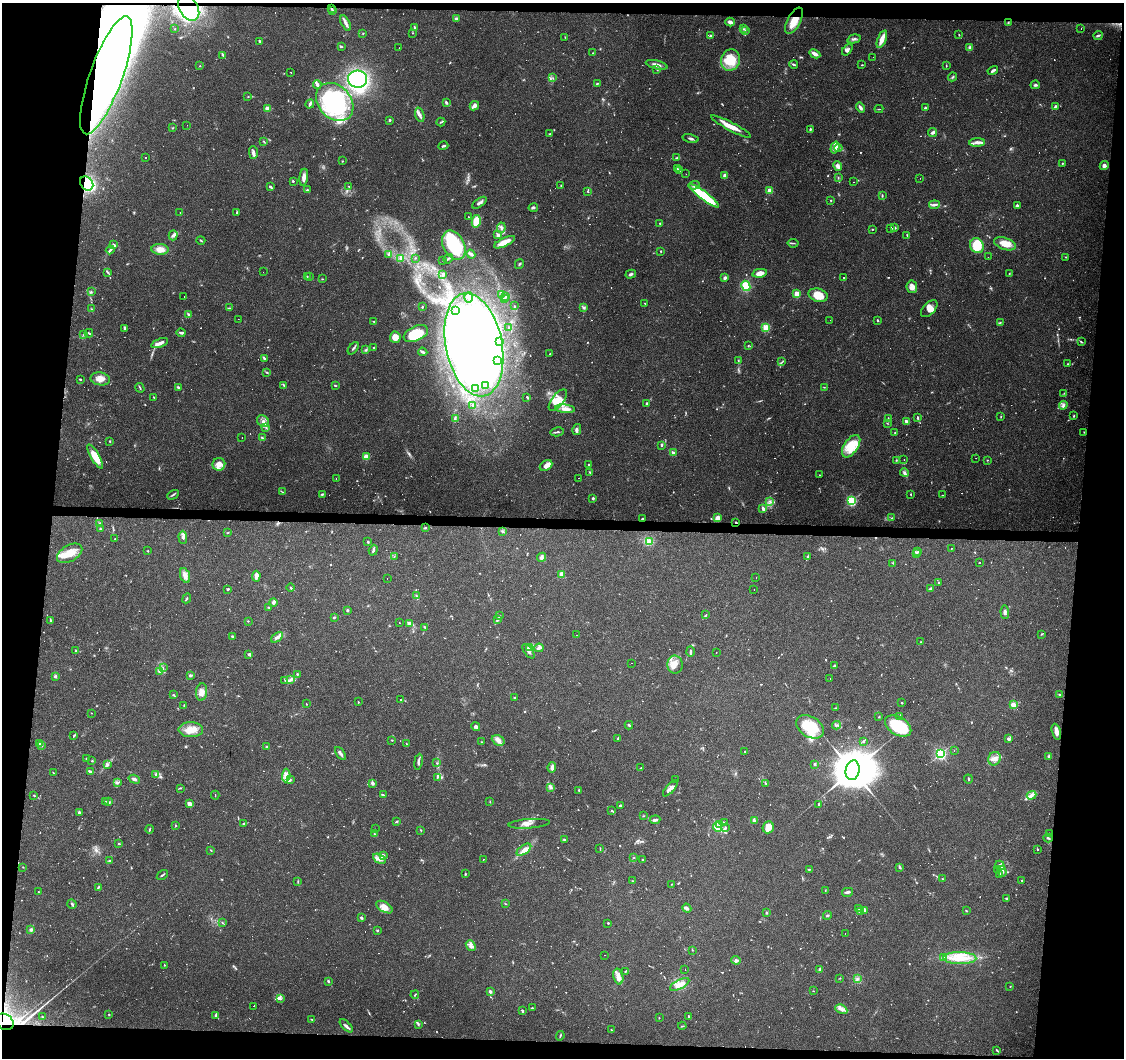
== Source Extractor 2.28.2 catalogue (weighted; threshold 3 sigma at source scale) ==
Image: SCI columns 1-4487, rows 226-4449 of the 4493 x 4730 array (HDU 1 of 3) = the unmasked area's bounding box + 8 px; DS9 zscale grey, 4 x 4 block average (1 PNG px = mean of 4 x 4 image px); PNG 1126 x 1060 px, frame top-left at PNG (2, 3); each listed source drawn as its Kron ellipse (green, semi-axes under 4 px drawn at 4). Shown black and unused: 12% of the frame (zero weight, under 2 of 3 exposures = <1% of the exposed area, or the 3 px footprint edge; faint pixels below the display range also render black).
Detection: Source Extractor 2.28.2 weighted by HDU 2 'WHT'. Background 0.0983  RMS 0.0063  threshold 0.0282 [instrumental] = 3 sigma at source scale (4.5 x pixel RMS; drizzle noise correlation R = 1.50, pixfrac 1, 0.0396/0.0396 arcsec/px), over >= 5 px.
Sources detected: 1056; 24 too faint to see at this stretch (4 x 4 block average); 43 inside a brighter object's white glare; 95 cosmic-ray / hot-pixel residue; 1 long thin detection or spike segment (spike, bleed or trail) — neither listed nor drawn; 18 coinciding with a brighter row at this scale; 70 inside a brighter listed object's ellipse — not listed separately; of the other 805, all 500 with FLUX_AUTO >= 1.81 (the completeness limit of this list) listed and drawn (305 fainter detections not listed), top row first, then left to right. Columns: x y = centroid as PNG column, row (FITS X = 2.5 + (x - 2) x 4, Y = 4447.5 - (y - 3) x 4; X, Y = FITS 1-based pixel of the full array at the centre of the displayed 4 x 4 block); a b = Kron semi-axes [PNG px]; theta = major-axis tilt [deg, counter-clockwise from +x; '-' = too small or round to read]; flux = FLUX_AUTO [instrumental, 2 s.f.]
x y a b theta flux
189 8 13 9 -58 110
331 9 2 2 - 5.1
332 11 3 2 - 4.2
456 19 3 3 - 8.9
794 21 14 6 62 57
730 22 5 3 - 13
345 23 8 3 -66 16
1008 23 3 2 - 4.1
415 27 3 2 - 7.9
175 29 2 2 - 2.3
743 29 4 2 - 5.2
1081 29 2 2 - 2.7
745 31 3 2 - 3.5
363 33 2 2 - 1.9
413 33 2 2 - 1.8
959 35 3 2 - 2.1
1098 35 4 2 - 6.2
710 36 2 2 - 14
565 37 2 2 - 2.5
854 39 7 2 15 8.7
882 39 9 3 68 41
260 41 3 2 - 4.7
341 47 2 2 - 4.3
970 47 3 3 - 6.5
399 48 2 2 - 2.4
847 50 7 3 51 10
593 53 2 2 - 2.4
815 54 6 3 -27 20
223 55 4 2 - 4.6
873 57 2 2 - 2
730 60 11 9 73 94
794 64 4 2 - 5.5
656 65 11 3 -14 22
862 65 2 2 - 2.7
946 65 4 2 - 2.5
200 66 2 2 - 2
657 69 3 2 - 2.1
993 70 5 2 - 8.4
291 73 2 2 - 1.9
106 75 62 16 70 2100
952 77 5 2 - 5
553 78 2 2 - 1.9
358 79 9 8 - 340
597 83 3 2 - 3.2
317 85 4 2 - 13
1035 85 5 3 - 7.1
248 97 2 2 - 2.6
335 102 21 16 -46 440
446 102 4 2 - 5.4
310 104 4 3 - 8.1
474 106 5 2 - 22
1055 107 3 2 - 6.8
267 108 4 3 - 13
860 108 5 3 - 12
925 108 2 2 - 6.3
879 109 4 2 - 2.6
420 115 7 3 -72 13
389 120 2 2 - 16
441 122 4 2 - 4.6
187 125 2 2 - 12
731 127 22 4 -28 57
172 128 2 2 - 2.5
810 129 2 2 - 4.9
933 132 4 2 - 15
550 134 2 2 - 2.9
690 138 8 2 -13 7.5
263 141 3 2 - 2.8
977 143 8 4 3 16
443 146 5 2 - 8.7
835 147 6 3 73 14
838 148 4 2 - 5.1
253 152 6 3 -89 12
145 158 2 2 - 2.2
677 158 3 2 - 3.3
342 161 2 2 - 1.8
1062 163 2 2 - 2.4
838 166 5 3 - 15
1104 166 4 4 - 10
677 168 3 2 - 2.2
679 170 2 2 - 7.8
686 174 2 2 - 2.1
725 176 4 2 - 16
304 177 8 4 82 20
838 178 2 2 - 2.1
920 178 2 2 - 3.6
293 181 2 2 - 4.4
854 182 2 2 - 2
87 183 8 6 -51 350
694 185 6 2 2 6.3
270 186 3 2 - 4.2
349 186 3 2 - 3.1
561 186 2 2 - 2.7
307 190 2 2 - 2.7
770 191 2 2 - 110
587 192 3 2 - 2
704 196 18 4 -37 210
882 196 3 2 - 3.1
831 200 2 2 - 3.1
479 203 8 2 34 12
934 205 5 2 - 13
1018 206 4 2 - 8.3
533 208 4 2 - 6
180 212 2 2 - 8.1
237 213 2 2 - 2.7
468 217 2 2 - 2.9
476 221 6 4 77 62
660 223 2 2 - 3.8
501 228 5 3 - 11
891 228 3 2 - 4
894 228 3 2 - 6.6
872 229 2 2 - 2.3
173 235 5 3 - 9.2
498 235 4 3 - 8.3
907 235 4 2 - 2.7
201 240 4 2 - 4.3
504 242 11 4 25 43
793 243 5 2 - 4.5
113 244 3 3 - 6.1
1005 244 11 6 -18 51
454 245 15 10 -63 210
977 246 8 6 -62 110
160 249 8 5 -5 36
110 250 4 2 - 6.7
661 251 3 2 - 2.2
388 254 3 2 - 4
471 254 5 4 - 8.4
988 257 2 2 - 2.3
1066 257 2 2 - 2.1
400 258 2 2 - 2.3
415 258 2 2 - 1.9
448 259 5 2 - 5.3
443 260 2 2 - 1.9
519 264 5 2 - 4
107 272 4 2 - 4.5
263 272 2 2 - 2.4
760 273 7 4 11 28
443 274 3 2 - 12
631 274 5 3 - 7.3
1009 274 3 2 - 2.9
307 276 2 2 - 2
309 277 2 2 - 1.9
725 278 3 3 - 9.8
843 278 2 2 - 4.3
322 279 3 2 - 2.4
746 286 5 4 - 82
912 287 6 5 - 28
91 291 2 2 - 1.9
502 294 3 2 - 4.6
797 294 2 2 - 160
818 295 10 6 -16 62
184 296 2 2 - 2
469 297 5 3 - 6.8
506 297 2 2 - 2.9
504 298 2 2 - 3.7
645 303 3 2 - 2.4
514 306 3 2 - 2.8
422 307 2 2 - 2.6
229 308 2 2 - 2.9
584 308 4 2 - 6.7
91 309 2 2 - 2
929 309 10 6 47 26
455 310 2 2 - 2.7
189 315 3 2 - 11
238 319 2 2 - 5.3
830 320 2 2 - 2.4
877 320 3 2 - 4.2
374 322 4 2 - 3.1
1000 323 3 2 - 3.3
125 328 3 2 - 9.3
509 328 3 3 - 4.1
766 328 2 2 - 230
89 333 4 2 - 3.6
181 333 4 2 - 7.4
416 334 13 7 25 130
83 335 2 2 - 2.3
395 337 5 5 - 35
500 341 3 2 - 3.2
1081 342 3 2 - 4.7
160 343 9 2 21 27
474 345 52 28 -79 2300
748 345 2 2 - 2.1
353 348 7 2 53 7
374 348 3 2 - 4.7
366 350 3 2 - 4.3
423 352 4 3 - 8.4
550 354 2 2 - 2.3
264 358 3 2 - 5.7
738 360 2 2 - 3.2
498 361 3 3 - 10
782 362 3 2 - 3.2
1068 364 2 2 - 1.9
267 372 4 2 - 4.1
80 379 2 2 - 5.9
100 379 10 6 -11 32
284 385 4 2 - 4.9
485 385 3 3 - 7.7
335 386 4 2 - 3.1
178 387 4 2 - 7.5
824 387 2 2 - 2
140 388 5 2 - 3.6
475 388 3 3 - 5.7
1064 393 2 2 - 1.8
154 397 2 2 - 2.7
527 397 4 2 - 2.9
558 400 13 6 52 44
647 403 2 2 - 8.5
472 405 2 2 - 2.9
1063 405 5 3 - 8.6
565 409 10 4 -6 22
1001 416 2 2 - 2.6
1074 416 2 2 - 3.5
888 418 3 2 - 2.5
918 418 3 2 - 5.9
455 419 4 2 - 4.6
263 421 6 5 - 18
907 421 3 2 - 16
887 423 3 2 - 1.9
266 427 2 2 - 2.8
577 430 5 3 - 9
557 432 7 2 13 6.8
1084 432 2 2 - 2.3
895 433 2 2 - 2.5
242 438 2 2 - 3.9
262 438 3 2 - 4.3
110 441 2 2 - 3.5
661 445 2 2 - 11
851 446 13 7 56 100
673 452 3 3 - 5.9
95 456 14 4 -61 81
366 457 2 2 - 78
976 458 2 2 - 2.3
904 459 2 2 - 2.3
896 460 2 2 - 2.2
987 460 2 2 - 2
219 464 6 6 - 28
546 465 7 4 29 22
588 465 2 2 - 2.8
590 472 4 2 - 4.7
904 473 4 3 - 8.3
819 475 2 2 - 2.2
579 478 2 2 - 1.8
336 479 2 2 - 4.9
282 492 4 2 - 2.5
322 494 3 2 - 4.5
911 494 3 2 - 2.9
173 495 6 2 29 6.1
942 495 2 2 - 2.4
593 498 2 2 - 17
770 501 3 2 - 4.3
851 501 2 2 - 500
763 509 4 2 - 14
717 518 3 2 - 46
892 518 3 2 - 3
643 519 2 2 - 4
736 522 2 2 - 3.5
99 524 4 2 - 4.6
425 528 3 2 - 5
100 529 3 2 - 3.4
503 531 4 3 - 6.3
227 533 3 2 - 2.6
183 537 7 3 -89 11
115 539 2 2 - 2
650 541 3 3 - 8.5
368 542 3 2 - 3.5
951 548 2 2 - 3.9
373 550 5 2 - 9.3
148 551 2 2 - 2.5
918 552 2 2 - 2.5
70 553 14 8 30 67
916 554 4 2 - 3.5
808 556 3 3 - 4.6
394 557 2 2 - 2
542 557 5 3 - 8
893 563 3 2 - 2.6
980 563 2 2 - 2.5
561 574 4 3 - 9.3
185 576 7 4 -70 21
256 576 5 3 - 29
756 577 2 2 - 2.2
387 579 2 2 - 2.2
939 582 2 2 - 2
291 588 4 2 - 3.8
931 588 4 2 - 7.4
228 589 3 2 - 5.1
754 589 2 2 - 2.5
416 596 3 2 - 2.8
187 598 5 2 - 4.6
273 602 4 3 - 12
268 607 2 2 - 3.4
347 610 2 2 - 7.7
1005 612 6 3 -87 9
706 615 3 2 - 2.8
499 616 2 2 - 2
334 617 2 2 - 6.4
497 619 2 2 - 2.7
51 621 4 2 - 4.1
248 621 2 2 - 2.6
399 623 2 2 - 2.3
410 624 3 2 - 28
425 627 3 2 - 4.6
1041 634 2 2 - 3.1
576 635 2 2 - 2.5
232 637 3 2 - 4.5
277 637 6 4 37 14
921 642 2 2 - 2.2
530 648 4 3 - 11
539 648 4 4 - 13
76 651 4 2 - 3.3
529 651 8 3 -55 12
690 652 5 2 - 5.8
716 652 2 2 - 3
249 654 3 2 - 6.9
632 663 2 2 - 1.8
675 665 9 7 -86 37
834 666 3 2 - 3.4
163 668 3 2 - 3.7
159 672 3 2 - 3.2
297 674 2 2 - 13
190 675 4 2 - 7.7
55 676 3 2 - 7.2
830 679 2 2 - 7.9
285 680 2 2 - 2
290 680 4 3 - 8
202 692 9 5 83 24
174 695 3 2 - 3.3
1060 695 3 2 - 2.8
515 697 3 2 - 3.2
400 700 2 2 - 22
358 702 2 2 - 2.4
902 703 2 2 - 7.8
306 704 2 2 - 1.9
184 705 3 2 - 2
1013 705 2 2 - 120
835 708 2 2 - 1.8
91 713 2 2 - 1.9
900 716 4 2 - 4.6
879 717 2 2 - 2
629 725 4 2 - 6.6
836 725 4 2 - 5.3
898 726 14 9 -31 200
476 727 4 3 - 11
810 727 15 10 -32 130
191 730 12 7 0 49
1056 732 8 3 -75 26
73 736 3 2 - 4
618 739 3 2 - 3.8
1008 739 3 2 - 7.8
392 740 2 2 - 3.3
498 740 7 4 -29 17
863 741 3 2 - 5.7
481 742 2 2 - 2.1
40 744 3 2 - 7.2
406 744 2 2 - 2.2
41 746 4 3 - 5.6
267 747 2 2 - 6.8
745 751 2 2 - 2.4
954 751 2 2 - 11
341 753 7 2 -56 12
940 754 2 2 - 710
1049 756 3 3 - 7.2
86 759 2 2 - 2.8
995 759 7 6 - 22
92 761 3 2 - 2.2
418 762 8 2 81 13
436 763 2 2 - 2.1
814 764 3 2 - 4.8
107 765 4 2 - 5
552 767 5 3 - 16
641 768 2 2 - 3.8
853 770 10 7 80 23000
90 771 4 2 - 8.3
53 773 3 2 - 2.7
155 775 3 2 - 2.8
286 775 7 3 86 32
437 777 3 2 - 3.9
134 779 6 3 -18 9.2
968 779 4 2 - 3.2
290 780 4 3 - 6
675 780 2 2 - 1.9
117 783 3 3 - 5.5
372 783 3 3 - 8
765 783 3 2 - 3.4
550 787 3 3 - 6.8
180 788 3 2 - 2.8
670 788 10 3 49 16
579 790 2 2 - 4
34 795 3 2 - 2.1
215 795 4 2 - 1.9
383 795 3 2 - 4.7
1032 795 5 3 - 13
106 801 2 2 - 2.4
490 801 3 2 - 2.2
108 802 2 2 - 3.7
190 804 4 2 - 32
819 804 3 2 - 3.5
620 806 2 2 - 8.4
611 810 2 2 - 2.1
79 812 3 2 - 10
644 816 2 2 - 2
655 820 5 3 - 9
754 820 3 2 - 7.9
396 822 3 2 - 3.5
725 822 3 2 - 5
244 824 4 2 - 4.3
529 824 21 4 4 23
720 825 4 2 - 5.1
176 826 2 2 - 2.5
718 827 5 3 - 11
768 827 6 5 - 43
725 828 3 2 - 3.2
150 829 4 2 - 4.4
375 829 2 2 - 3.8
421 830 3 2 - 2.5
375 834 3 2 - 4.3
1050 834 3 2 - 3
1048 838 4 2 - 5
564 840 4 2 - 4.1
119 844 2 2 - 4.3
600 849 4 2 - 2.5
1037 849 2 2 - 4.6
211 850 3 2 - 2.4
524 850 8 4 35 22
383 855 3 2 - 7.1
634 858 2 2 - 1.8
379 859 7 4 -28 17
483 859 2 2 - 7
643 860 2 2 - 3.7
109 861 3 2 - 4.2
1000 866 5 3 - 13
23 867 2 2 - 2.2
900 868 3 2 - 3.9
809 870 2 2 - 2.1
997 870 3 2 - 3.6
1002 871 5 3 - 11
465 874 3 2 - 4.5
1000 874 3 2 - 2.4
162 875 6 2 35 5.6
943 879 2 2 - 2
1022 880 2 2 - 3.3
633 881 3 2 - 1.9
298 882 3 2 - 2.1
671 884 2 2 - 2.4
98 887 3 2 - 4.1
825 890 2 2 - 1.9
39 892 3 2 - 2.2
848 892 5 3 - 8.4
1007 898 3 2 - 5
72 904 5 2 - 6.9
506 904 2 2 - 2
384 907 9 5 -29 23
687 908 4 3 - 10
858 908 2 2 - 2
861 911 3 2 - 7.2
864 911 4 2 - 5.7
966 911 3 2 - 2.8
766 913 2 2 - 3.9
827 915 4 2 - 4.7
361 918 3 2 - 6.2
222 922 3 2 - 2.3
608 923 3 2 - 3.3
31 930 3 2 - 9.7
378 930 2 2 - 5.6
845 933 2 2 - 4.1
471 945 6 4 -49 13
692 950 3 2 - 1.8
605 955 2 2 - 1.8
943 957 3 3 - 6.6
960 958 16 6 -1 69
736 960 5 3 - 7.4
164 965 2 2 - 2.3
685 969 2 2 - 3
819 970 4 2 - 4.2
625 971 2 2 - 2
618 976 8 5 -76 21
840 978 2 2 - 2
857 979 3 2 - 3.5
328 981 2 2 - 6.1
680 984 10 4 27 37
1010 986 2 2 - 2
813 991 2 2 - 2
490 992 4 3 - 7.5
415 995 4 2 - 3.7
280 999 4 3 - 7.1
254 1006 2 2 - 12
532 1008 3 2 - 5.6
841 1009 6 3 -27 13
522 1011 3 2 - 6.8
109 1014 3 2 - 1.9
216 1015 4 2 - 7.5
688 1016 4 2 - 3.2
42 1017 2 2 - 2.7
659 1018 2 2 - 2.7
312 1020 3 2 - 3.2
5 1022 9 7 -36 36
418 1024 4 2 - 4.1
346 1026 8 3 -45 11
682 1026 4 2 - 2.4
611 1030 2 2 - 4.5
560 1036 5 2 - 4.4
997 1050 3 2 - 5.1
Overlapping masked pixels (flux is a lower limit): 7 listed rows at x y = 189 8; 331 9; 794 21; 106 75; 87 183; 736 522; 5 1022
Diffuse or blended objects may show on this block-average render without a row.